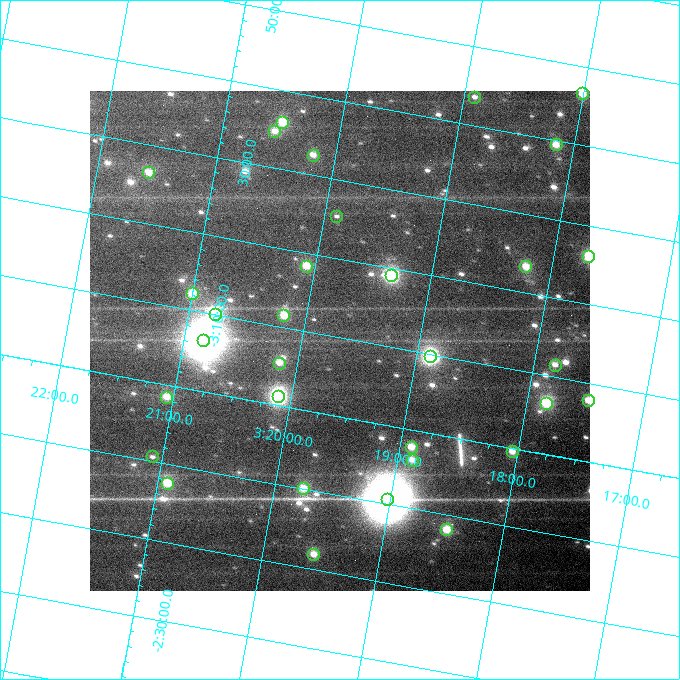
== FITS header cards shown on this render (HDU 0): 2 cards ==
NAXIS1  =                  500
NAXIS2  =                  500

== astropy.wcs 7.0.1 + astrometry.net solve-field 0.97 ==
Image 500 x 500 px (HDU 0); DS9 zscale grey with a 90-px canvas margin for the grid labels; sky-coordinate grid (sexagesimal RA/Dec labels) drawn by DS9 from the SOLVED WCS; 32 Tycho-2 reference stars matched to detected sources circled (green)
Header WCS: none
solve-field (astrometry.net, Tycho-2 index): SOLVED blind (the file carries no WCS)
Solved WCS: RA---TAN-SIP/DEC--TAN-SIP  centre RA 03:19:41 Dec -03:10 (49.92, -3.16 deg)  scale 7.73 arcsec/px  FOV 64.4' x 64.4'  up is +170 deg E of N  parity flipped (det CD > 0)
(file carries no celestial WCS; the grid is the blind solution)
Tycho-2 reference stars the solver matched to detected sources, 32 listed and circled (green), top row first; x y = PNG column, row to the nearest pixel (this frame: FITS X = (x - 90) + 1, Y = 500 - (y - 91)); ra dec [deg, ICRS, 3 dp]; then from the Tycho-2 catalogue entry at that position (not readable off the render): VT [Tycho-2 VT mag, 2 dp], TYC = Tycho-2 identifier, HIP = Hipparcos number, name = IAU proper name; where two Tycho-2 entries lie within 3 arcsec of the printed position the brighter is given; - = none
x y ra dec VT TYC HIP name
582 93 49.501 -3.776 11.30 4711-837-1 - -
474 97 49.729 -3.727 12.66 4711-1011-1 - -
282 122 50.126 -3.600 11.37 4712-1186-1 - -
274 131 50.139 -3.578 11.78 4712-1324-1 - -
556 144 49.538 -3.658 11.08 4711-1199-1 - -
313 155 50.048 -3.543 11.51 4712-694-1 - -
148 172 50.389 -3.442 11.67 4712-585-1 - -
336 216 49.974 -3.422 12.57 4711-1012-1 - -
588 256 49.425 -3.434 10.73 4711-877-1 - -
306 266 50.018 -3.305 11.46 4712-466-1 - -
525 266 49.555 -3.389 11.40 4711-1046-1 - -
391 275 49.835 -3.318 9.96 4711-967-1 - -
192 293 50.250 -3.203 11.01 4712-1215-1 - -
215 314 50.194 -3.169 10.50 4712-682-1 - -
283 315 50.048 -3.192 11.06 4712-1062-1 - -
203 340 50.208 -3.108 8.00 4712-627-1 15594 -
430 356 49.722 -3.162 9.67 4711-827-1 - -
279 363 50.039 -3.090 11.42 4712-378-1 - -
555 365 49.455 -3.193 11.77 4711-1031-1 - -
278 396 50.028 -3.018 9.42 4712-41-1 15533 -
166 397 50.264 -2.975 11.73 4712-54-1 - -
588 400 49.370 -3.131 11.25 4711-1245-1 - -
546 403 49.458 -3.109 10.63 4711-846-1 - -
411 447 49.727 -2.964 11.23 4711-64-1 - -
512 451 49.512 -2.993 11.34 4711-235-1 - -
152 456 50.270 -2.843 11.70 4712-37-1 - -
412 460 49.720 -2.937 11.82 4711-63-1 - -
167 483 50.229 -2.793 11.84 4712-21-1 - -
303 488 49.939 -2.835 11.30 4711-224-1 - -
387 499 49.758 -2.843 7.13 4711-180-1 15442 -
446 529 49.620 -2.803 10.99 4711-229-1 - -
313 554 49.892 -2.699 11.48 4711-75-1 - -